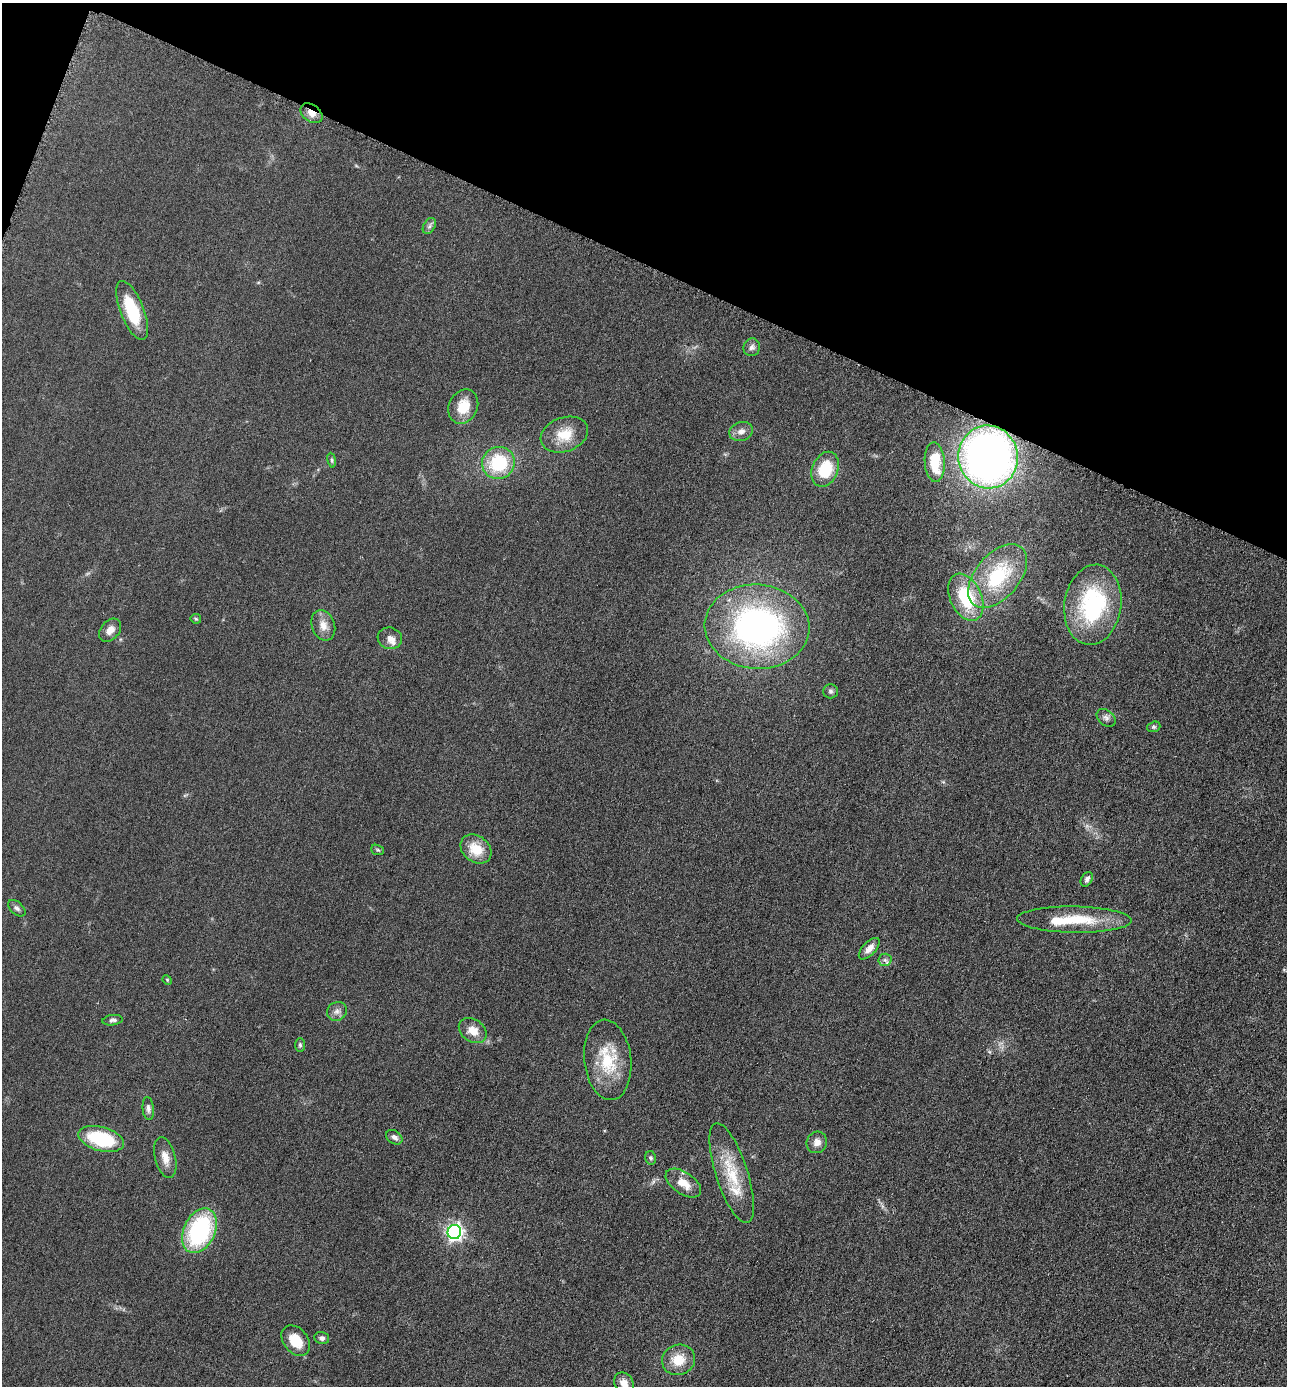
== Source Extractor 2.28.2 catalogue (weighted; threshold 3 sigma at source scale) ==
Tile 2 of 4 x 4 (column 2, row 1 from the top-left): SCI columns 1579-2863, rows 4169-5552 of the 5584 x 5572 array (HDU 1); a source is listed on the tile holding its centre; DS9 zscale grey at full resolution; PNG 1289 x 1388 px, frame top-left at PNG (2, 3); each listed source drawn as its Kron ellipse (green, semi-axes under 4 px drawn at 4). Shown black and unused: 20% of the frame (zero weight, under 3 of 6 exposures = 2% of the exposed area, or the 3 px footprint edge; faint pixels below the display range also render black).
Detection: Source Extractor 2.28.2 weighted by HDU 2 'WHT'; one run over the whole footprint, this tile lists its part. Background 0.0494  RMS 0.0096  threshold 0.0393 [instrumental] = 3 sigma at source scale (4.09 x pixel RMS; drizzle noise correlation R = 1.36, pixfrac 0.8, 0.05/0.05 arcsec/px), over >= 5 px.
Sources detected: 52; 2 inside a brighter listed object's ellipse — not listed separately; the other 50 listed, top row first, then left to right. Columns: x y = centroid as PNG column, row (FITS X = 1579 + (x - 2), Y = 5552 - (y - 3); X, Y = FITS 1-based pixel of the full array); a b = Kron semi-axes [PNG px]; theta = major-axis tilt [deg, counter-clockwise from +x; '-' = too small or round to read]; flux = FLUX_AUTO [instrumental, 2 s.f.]
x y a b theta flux
311 113 12 8 -36 7.1
429 226 9 5 61 2.4
132 310 31 11 -68 39
752 347 9 8 - 3.4
463 407 18 14 64 19
741 431 12 9 16 5.8
564 435 24 17 20 21
988 457 31 29 -81 500
332 460 7 4 -81 1.4
935 462 20 10 -86 30
498 463 16 16 - 48
825 469 18 13 67 31
998 576 37 22 50 71
966 597 25 15 -65 50
1093 605 40 28 82 97
196 619 5 5 - 1.1
323 625 15 11 -71 8.9
757 627 52 42 -4 280
110 630 13 9 49 6.7
390 638 12 10 -18 5.6
830 691 7 7 - 2.2
1106 718 10 7 -40 3.7
1154 727 7 5 19 1.6
476 849 17 13 -38 20
377 850 6 5 - 1.4
1087 879 8 5 58 2.7
17 908 10 6 -42 2.8
1074 920 57 13 -1 38
869 949 13 6 47 6.5
885 960 6 6 - 2.4
167 980 5 4 - 1
337 1011 10 9 - 4.5
112 1020 10 5 7 2.4
473 1030 15 11 -36 11
300 1045 7 5 -89 1.7
608 1060 40 23 -84 40
148 1108 11 5 -85 3
394 1137 9 6 -36 3.7
101 1139 23 12 -15 57
817 1142 11 10 - 6.3
165 1158 21 10 -76 9.6
651 1158 7 5 -76 2.1
732 1173 52 16 -72 37
683 1183 20 11 -34 13
199 1231 24 15 65 110
454 1232 7 7 - 290
322 1338 7 6 - 2.8
296 1341 17 12 -51 20
678 1360 17 15 22 18
624 1383 11 9 -58 7.4
Overlapping masked pixels (flux is a lower limit): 2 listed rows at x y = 311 113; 988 457
Isophote crosses this tile's border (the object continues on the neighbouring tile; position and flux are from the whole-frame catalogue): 1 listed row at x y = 624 1383